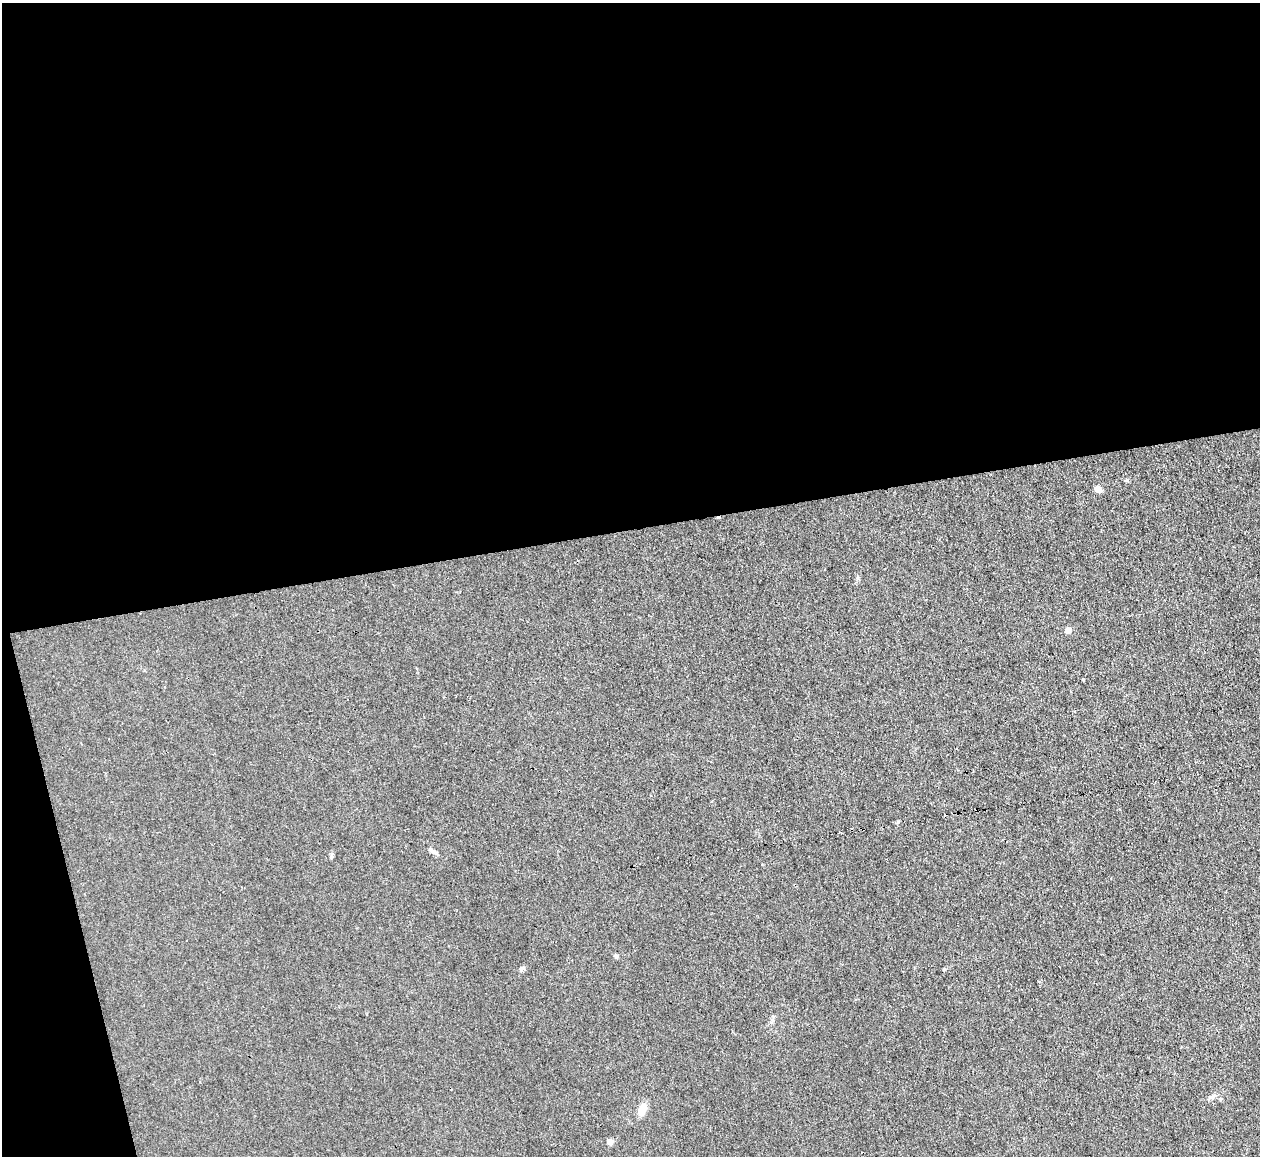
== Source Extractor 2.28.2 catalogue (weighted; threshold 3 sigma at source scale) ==
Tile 1 of 4 x 4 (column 1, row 1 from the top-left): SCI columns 1-1258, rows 3598-4751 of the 5030 x 5006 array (HDU 1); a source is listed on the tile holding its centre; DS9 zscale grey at full resolution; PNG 1262 x 1158 px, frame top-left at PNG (2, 3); no overlay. Shown black and unused: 48% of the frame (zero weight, under 3 of 4 exposures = <1% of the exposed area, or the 3 px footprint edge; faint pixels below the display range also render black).
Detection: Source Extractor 2.28.2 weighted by HDU 2 'WHT'; one run over the whole footprint, this tile lists its part. Background 0.0222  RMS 0.0058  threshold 0.0259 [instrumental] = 3 sigma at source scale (4.5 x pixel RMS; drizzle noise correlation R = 1.50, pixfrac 1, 0.05/0.05 arcsec/px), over >= 5 px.
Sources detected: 11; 1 cosmic-ray / hot-pixel residue — not listed; the other 10 listed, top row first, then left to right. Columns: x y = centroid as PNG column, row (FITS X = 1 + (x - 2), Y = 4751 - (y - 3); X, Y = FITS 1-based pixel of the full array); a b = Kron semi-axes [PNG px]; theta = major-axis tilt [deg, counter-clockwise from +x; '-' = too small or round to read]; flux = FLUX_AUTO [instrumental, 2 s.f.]
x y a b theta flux
1098 489 6 5 - 3.9
1068 630 4 4 - 6.8
1083 679 3 3 - 0.53
433 852 11 4 -23 1.6
331 856 8 3 71 0.92
616 956 5 5 - 0.87
522 968 7 6 - 1.3
1212 1097 12 5 22 1.8
642 1109 13 8 70 6.4
610 1141 4 4 - 5
Unlisted compact peaks at least as high as the median listed source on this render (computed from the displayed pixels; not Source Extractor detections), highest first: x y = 1127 480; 944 969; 858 578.